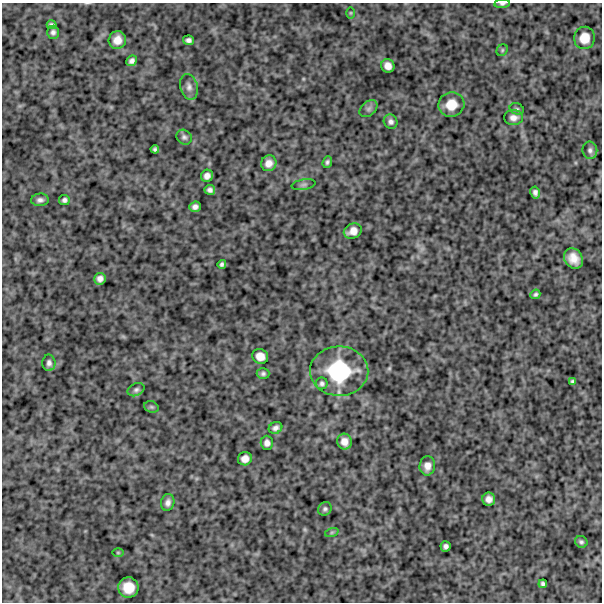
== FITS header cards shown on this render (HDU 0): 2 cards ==
NAXIS1  =                  600
NAXIS2  =                  600

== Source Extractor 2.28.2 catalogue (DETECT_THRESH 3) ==
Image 600 x 600 px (HDU 0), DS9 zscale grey, 1 PNG px = 1 image px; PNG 604 x 604 px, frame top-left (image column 1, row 600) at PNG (2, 3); each listed source drawn as its Kron ellipse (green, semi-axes under 4 px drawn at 4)
Background 865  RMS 250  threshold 763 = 3 sigma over >= 5 px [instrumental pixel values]
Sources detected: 55; all 55 listed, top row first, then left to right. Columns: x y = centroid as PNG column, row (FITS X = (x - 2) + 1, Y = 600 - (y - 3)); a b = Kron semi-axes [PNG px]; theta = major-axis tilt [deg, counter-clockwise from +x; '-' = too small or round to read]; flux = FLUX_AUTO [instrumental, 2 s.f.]
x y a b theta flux
502 4 8 4 5 3.4e+04
351 13 6 4 90 1.8e+04
52 25 5 4 - 4.0e+04
53 32 6 6 - 5.4e+04
584 38 11 10 - 2.2e+05
117 40 9 8 - 1.6e+05
188 40 5 4 - 5.4e+04
502 50 6 5 - 2.6e+04
132 61 6 5 - 5.7e+04
388 66 7 6 - 1.1e+05
189 87 13 8 -76 8.9e+04
451 105 13 12 - 2.8e+05
369 109 10 7 40 5.5e+04
517 109 7 5 -16 3.4e+04
513 118 9 7 -1 9.3e+04
391 122 7 6 - 5.6e+04
184 137 8 7 - 4.8e+04
155 149 4 4 - 3.4e+04
590 150 8 7 - 5.3e+04
327 162 6 4 71 3.5e+04
269 163 8 7 - 1.2e+05
207 176 6 6 - 8.2e+04
303 185 12 5 10 4.5e+04
210 190 5 5 - 5.4e+04
535 192 6 4 -79 5.3e+04
40 200 9 6 4 6.2e+04
64 200 5 5 - 4.6e+04
195 207 6 5 - 6.3e+04
353 231 9 7 25 1.3e+05
573 258 11 9 -54 1.8e+05
222 264 4 4 - 3.6e+04
100 279 6 6 - 7.7e+04
535 294 5 4 - 3.3e+04
260 356 8 7 - 1.4e+05
49 363 8 6 -89 5.8e+04
339 371 29 25 -1 1.2e+06
263 374 6 5 - 4.0e+04
572 381 4 3 - 2.7e+04
322 383 6 6 - 4.1e+04
136 390 9 6 25 4.5e+04
151 407 7 5 -20 2.9e+04
275 428 7 5 29 6.0e+04
344 442 8 7 - 1.2e+05
267 443 7 6 - 7.1e+04
245 459 7 6 - 1.1e+05
427 466 9 8 - 1.2e+05
489 499 6 6 - 9.4e+04
168 502 8 6 78 7.4e+04
325 509 7 6 - 4.0e+04
332 532 7 4 19 2.7e+04
581 542 6 5 - 3.9e+04
446 546 5 5 - 5.0e+04
118 553 6 4 0 1.8e+04
543 584 4 4 - 3.5e+04
128 587 10 10 - 2.8e+05
At the frame edge (FLAGS 8, measured only in part): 1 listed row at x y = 502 4